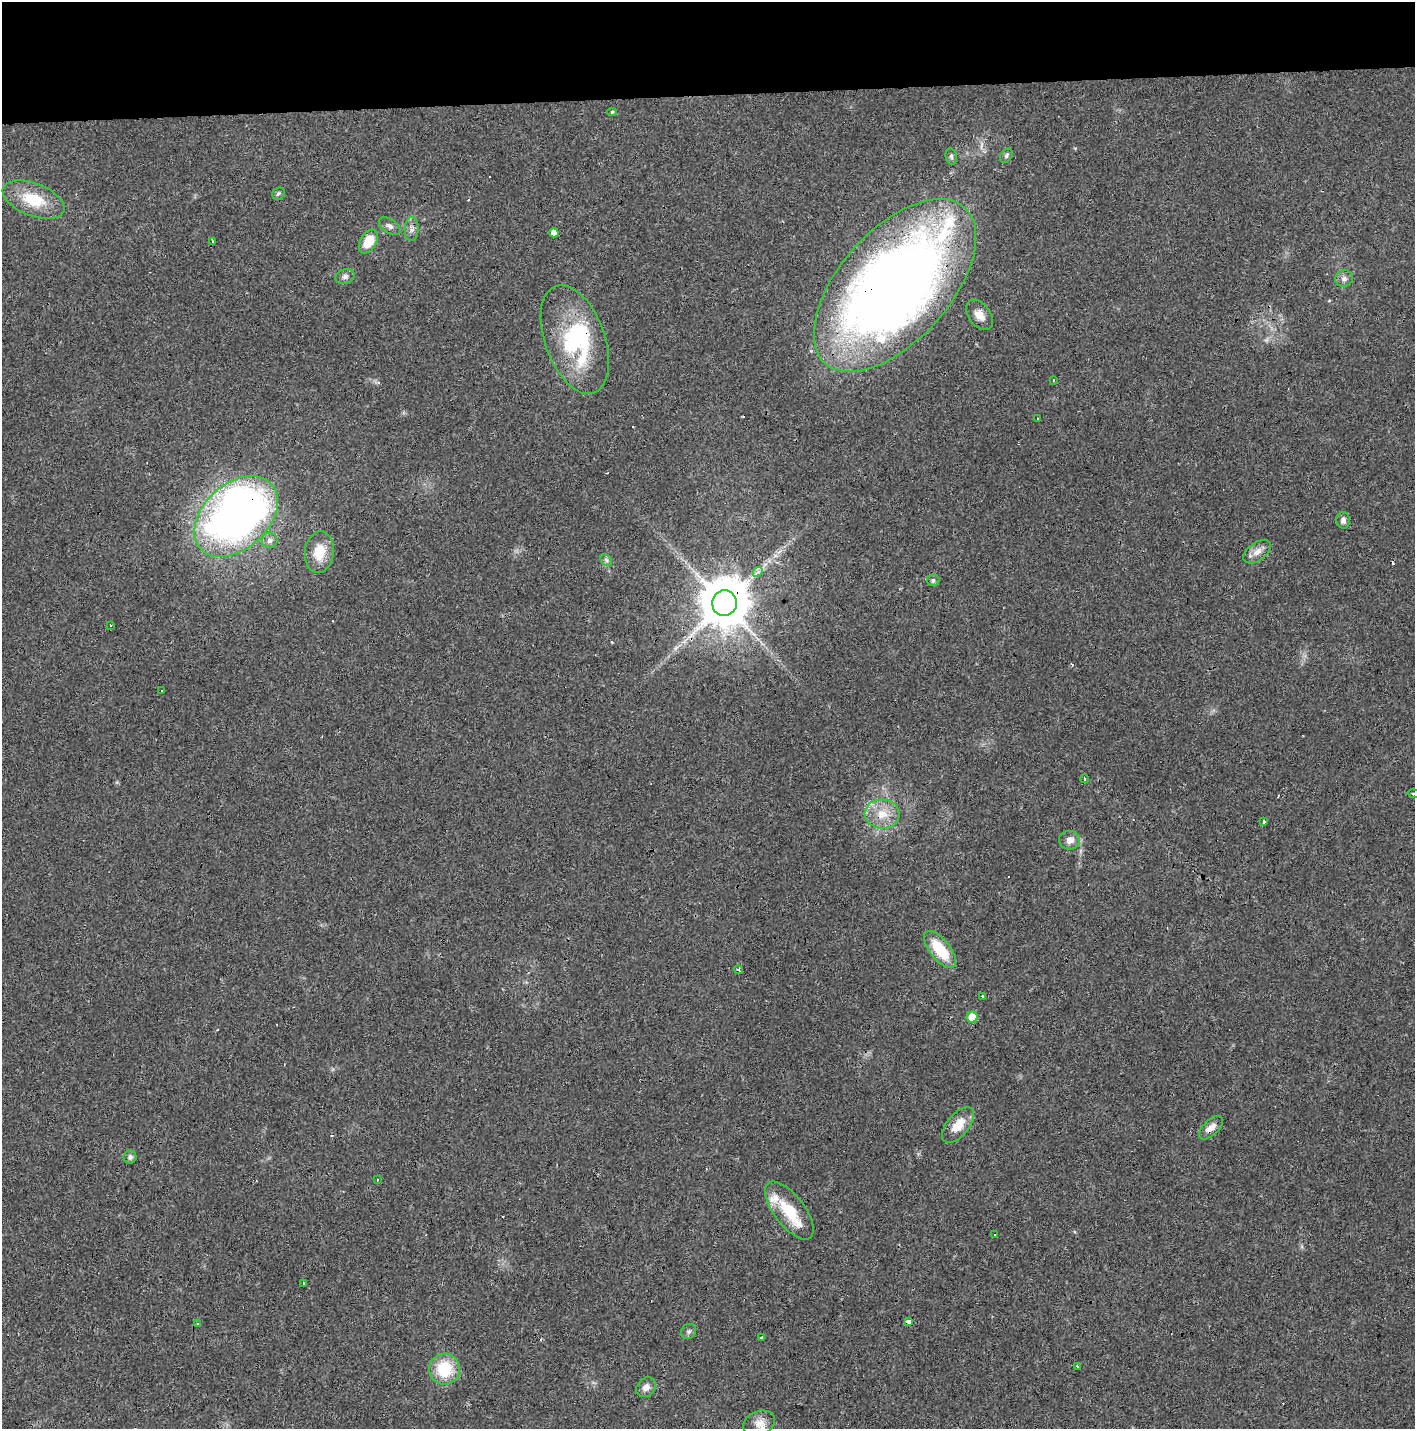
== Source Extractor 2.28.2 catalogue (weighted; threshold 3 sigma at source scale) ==
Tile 2 of 3 x 3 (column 2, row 1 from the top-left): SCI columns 1415-2827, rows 2966-4392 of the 4247 x 4503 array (HDU 1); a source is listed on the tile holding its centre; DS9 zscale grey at full resolution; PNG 1417 x 1431 px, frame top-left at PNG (2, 2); each listed source drawn as its Kron ellipse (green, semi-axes under 4 px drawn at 4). Shown black and unused: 7% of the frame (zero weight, under 3 of 4 exposures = <1% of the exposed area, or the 3 px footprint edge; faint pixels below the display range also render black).
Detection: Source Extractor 2.28.2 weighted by HDU 2 'WHT'; one run over the whole footprint, this tile lists its part. Background 0.0206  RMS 0.0029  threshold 0.0133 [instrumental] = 3 sigma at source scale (4.5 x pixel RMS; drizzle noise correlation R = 1.50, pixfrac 1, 0.0396/0.0396 arcsec/px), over >= 5 px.
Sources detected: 69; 1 inside a brighter object's white glare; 13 cosmic-ray / hot-pixel residue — neither listed nor drawn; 3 inside a brighter listed object's ellipse — not listed separately; the other 52 listed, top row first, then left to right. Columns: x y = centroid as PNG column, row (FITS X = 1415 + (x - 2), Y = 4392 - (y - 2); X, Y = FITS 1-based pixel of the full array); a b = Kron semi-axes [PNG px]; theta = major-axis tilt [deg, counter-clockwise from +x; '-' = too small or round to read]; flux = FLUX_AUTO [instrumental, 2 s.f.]
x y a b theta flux
612 112 5 4 - 0.44
951 156 8 5 -80 0.68
1006 156 7 5 54 0.72
278 194 7 5 44 0.61
34 200 32 16 -21 11
390 226 12 7 -34 1.2
412 229 12 7 89 1.4
554 233 5 4 - 1.7
212 241 4 2 - 0.42
368 242 13 8 59 6.5
345 277 10 7 23 1
1344 278 9 8 - 1.3
895 285 105 55 48 340
979 315 17 10 -54 2.7
575 339 57 30 -70 33
1053 380 3 2 - 0.26
1037 418 3 3 - 0.81
236 516 48 32 42 190
1343 520 8 6 -83 1.2
270 540 8 8 - 1.3
319 552 21 14 82 6.3
1257 552 16 9 36 2.5
606 560 7 5 -47 0.67
758 572 5 3 - 0.53
933 580 6 5 - 0.76
724 603 13 12 - 1600
110 626 3 3 - 0.75
162 691 3 2 - 0.37
1085 779 4 2 - 0.31
1413 793 6 3 -11 0.48
882 814 17 14 -5 5.7
1264 822 3 3 - 1.4
1070 840 10 9 - 2.1
940 950 22 10 -51 11
738 970 4 4 - 1.6
982 996 4 2 - 0.43
972 1017 5 5 - 5.1
958 1125 21 11 50 4.9
1211 1128 15 7 44 2.3
130 1157 6 6 - 1
377 1180 3 2 - 0.48
789 1210 34 15 -52 10
995 1235 3 2 - 0.22
303 1283 3 3 - 2.1
908 1321 3 3 - 25
198 1324 3 3 - 3.8
689 1331 8 7 - 0.75
762 1338 3 2 - 0.34
1078 1367 3 3 - 0.55
444 1369 15 15 - 12
646 1387 11 8 43 1.8
759 1423 16 12 21 2.8
Overlapping masked pixels (flux is a lower limit): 5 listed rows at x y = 895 285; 575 339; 236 516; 724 603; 1211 1128
Isophote crosses this tile's border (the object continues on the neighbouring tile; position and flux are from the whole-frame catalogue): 1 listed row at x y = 1413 793